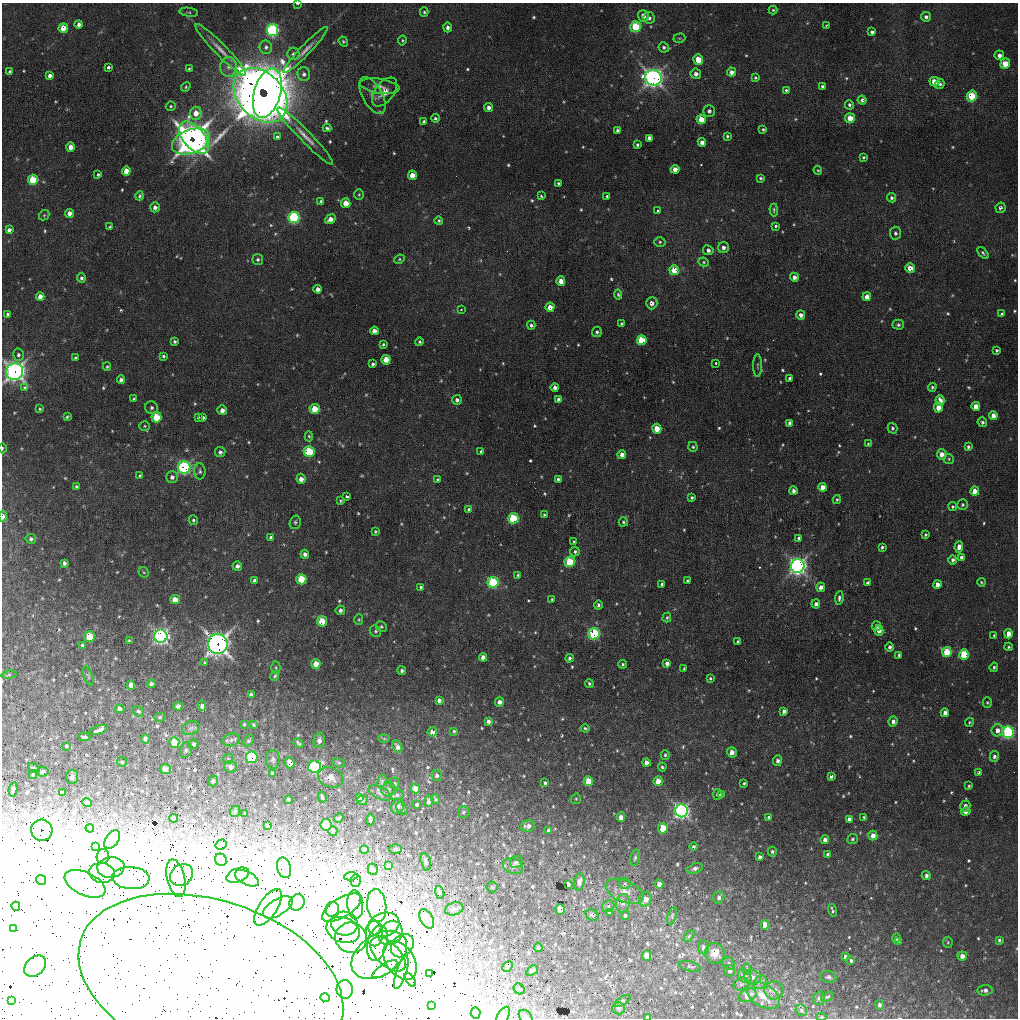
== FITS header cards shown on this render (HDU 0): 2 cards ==
NAXIS1  =                 1016 / length of data axis 1
NAXIS2  =                 1016 / length of data axis 2

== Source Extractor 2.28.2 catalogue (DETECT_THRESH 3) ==
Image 1016 x 1016 px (HDU 0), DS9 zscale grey, 1 PNG px = 1 image px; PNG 1020 x 1020 px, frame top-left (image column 1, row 1016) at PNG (2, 3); each listed source drawn as its Kron ellipse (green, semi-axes under 4 px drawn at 4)
Background 38.9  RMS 4.6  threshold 13.8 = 3 sigma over >= 5 px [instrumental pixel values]
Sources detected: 719; of the 719, the 500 brightest by FLUX_AUTO listed and drawn (219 fainter detections omitted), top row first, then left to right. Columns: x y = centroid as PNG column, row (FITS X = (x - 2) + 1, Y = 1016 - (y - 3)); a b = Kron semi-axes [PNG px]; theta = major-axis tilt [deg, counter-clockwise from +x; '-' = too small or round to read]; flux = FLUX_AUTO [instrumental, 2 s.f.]
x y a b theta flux
297 3 4 2 - 5.8e+02
773 10 4 4 - 4.4e+02
189 12 9 4 -9 5.7e+02
424 12 5 4 - 5.4e+02
643 16 5 5 - 2.5e+03
926 17 5 4 - 1.1e+03
649 18 6 5 - 1.1e+03
79 24 4 3 - 1.2e+03
827 26 3 3 - 4.3e+02
448 27 5 4 - 1.2e+03
636 27 5 5 - 2.0e+04
63 28 5 5 - 5.7e+03
272 30 6 5 - 5.4e+04
872 32 4 4 - 9.2e+02
679 38 6 4 17 4.1e+02
402 40 5 4 - 4.3e+02
343 42 5 4 - 4.5e+02
266 47 7 6 - 1.0e+03
664 47 5 5 - 8.1e+02
220 50 35 6 -45 3.9e+03
305 50 31 5 46 2.8e+03
293 54 6 6 - 9.9e+02
999 55 5 4 - 1.6e+03
698 60 5 4 - 5.2e+03
1005 64 5 5 - 5.8e+03
108 67 3 3 - 4.3e+03
228 67 10 8 89 1.9e+03
189 69 4 3 - 5.1e+02
10 72 4 4 - 5.7e+02
731 72 4 4 - 1.5e+03
304 74 7 6 - 1.2e+03
696 74 5 5 - 1.4e+03
50 76 4 4 - 1.4e+03
653 78 8 8 - 1.8e+05
755 78 4 4 - 5.0e+02
934 82 5 4 - 5.0e+03
940 84 5 4 - 7.9e+02
380 86 20 7 -9 2.2e+03
822 86 4 4 - 7.2e+02
186 87 5 4 - 4.7e+02
786 90 3 3 - 5.0e+02
385 92 17 9 52 3.3e+03
267 93 25 13 74 5.3e+05
260 95 31 22 -46 8.1e+05
372 96 20 10 -61 2.4e+03
972 96 5 5 - 1.3e+04
862 100 4 4 - 8.4e+02
849 105 5 4 - 6.7e+02
171 106 5 4 - 5.5e+02
489 107 4 4 - 1.4e+03
709 111 6 6 - 1.1e+03
196 113 6 6 - 4.0e+03
435 118 4 4 - 6.2e+02
850 118 5 5 - 4.9e+03
701 119 5 4 - 5.5e+03
424 121 4 4 - 6.9e+02
327 128 4 3 - 6.1e+02
763 129 4 3 - 5.1e+02
618 130 4 3 - 9.2e+02
305 136 39 6 -45 3.9e+03
727 136 3 3 - 4.8e+02
277 137 3 3 - 3.1e+03
194 138 19 10 -49 1.5e+05
649 138 4 4 - 1.6e+03
191 141 20 12 20 1.6e+05
702 142 4 4 - 1.8e+03
637 145 3 3 - 6.1e+02
70 147 4 4 - 3.4e+03
863 157 3 3 - 4.5e+02
675 169 4 4 - 2.7e+03
818 170 4 4 - 4.1e+02
126 171 4 4 - 3.5e+03
98 174 3 3 - 5.0e+02
412 175 4 4 - 3.7e+03
761 178 3 3 - 5.3e+02
33 180 5 5 - 1.5e+04
558 183 3 3 - 5.0e+02
359 195 5 4 - 4.4e+02
139 196 4 4 - 5.7e+02
541 196 3 3 - 4.3e+02
607 196 3 3 - 8.2e+03
891 198 5 4 - 7.5e+02
321 201 4 3 - 4.3e+02
346 203 5 4 - 4.5e+03
155 207 5 4 - 1.3e+03
1000 208 5 5 - 9.3e+02
774 210 6 4 -89 5.3e+02
658 211 3 3 - 1.3e+03
69 213 4 4 - 1.9e+03
44 215 6 4 43 4.2e+02
294 218 5 5 - 4.3e+04
330 219 5 4 - 2.1e+03
439 221 4 4 - 5.0e+02
776 226 3 3 - 2.2e+03
110 227 3 3 - 5.4e+02
9 230 4 4 - 1.2e+03
895 233 6 5 - 8.6e+02
660 242 5 5 - 5.9e+02
723 248 5 5 - 1.2e+03
708 250 5 5 - 1.3e+03
983 253 7 4 -50 6.0e+02
399 259 5 4 - 4.4e+02
258 260 5 5 - 7.0e+02
704 262 5 4 - 4.4e+02
910 268 5 5 - 3.7e+03
674 270 5 4 - 7.4e+03
794 277 4 4 - 1.5e+03
81 278 5 4 - 7.9e+02
561 281 4 4 - 3.2e+03
318 289 4 4 - 1.5e+03
618 294 5 4 - 4.7e+02
40 296 4 4 - 2.2e+03
867 297 4 4 - 3.1e+03
652 303 6 5 - 1.8e+03
550 307 4 4 - 3.5e+03
461 310 3 2 - 8.0e+02
7 314 3 3 - 5.6e+02
1002 314 3 3 - 2.7e+03
801 315 4 4 - 1.6e+03
621 324 4 3 - 5.6e+02
531 325 4 4 - 7.0e+02
898 325 5 5 - 6.8e+02
374 331 4 4 - 2.3e+03
597 332 5 5 - 7.5e+02
642 340 5 5 - 1.6e+04
175 341 4 3 - 5.8e+02
419 342 4 4 - 4.6e+02
383 344 3 3 - 4.6e+02
997 350 3 3 - 6.1e+02
18 355 6 5 - 9.6e+02
163 356 4 3 - 5.3e+02
75 358 3 3 - 4.9e+02
386 360 5 4 - 4.3e+03
716 363 3 2 - 8.9e+02
373 364 4 3 - 6.3e+02
757 365 11 3 90 5.2e+02
107 367 4 3 - 4.2e+02
15 371 8 8 - 1.8e+05
789 378 3 3 - 2.1e+03
121 380 4 4 - 1.1e+03
555 387 4 3 - 1.1e+03
932 387 4 3 - 5.8e+02
25 388 3 3 - 1.9e+03
134 399 4 3 - 5.3e+02
457 400 5 4 - 1.1e+03
559 400 4 4 - 1.2e+03
940 401 5 4 - 3.4e+03
976 406 4 4 - 3.8e+03
938 407 5 4 - 3.8e+03
151 408 6 6 - 8.5e+02
40 409 4 4 - 4.3e+02
315 409 5 5 - 5.8e+03
222 410 5 4 - 1.8e+03
993 415 4 4 - 2.1e+03
67 417 4 3 - 4.5e+02
157 417 5 5 - 1.3e+04
198 418 3 3 - 2.0e+03
203 418 3 3 - 7.2e+03
982 422 5 4 - 7.6e+02
790 423 4 4 - 1.4e+03
145 426 5 5 - 4.6e+02
892 428 5 5 - 6.5e+02
657 429 5 4 - 5.6e+03
309 436 5 4 - 4.6e+02
868 444 4 4 - 4.4e+02
693 447 5 4 - 5.7e+02
968 447 4 3 - 6.8e+02
2 448 5 2 - 4.4e+02
481 451 3 3 - 2.9e+03
220 452 5 5 - 8.9e+02
309 452 5 5 - 1.9e+04
942 454 5 5 - 3.1e+03
622 455 4 4 - 2.1e+03
949 459 5 5 - 4.5e+02
184 467 6 6 - 5.8e+04
200 471 8 5 -87 7.5e+02
140 476 3 3 - 4.8e+02
172 477 6 6 - 1.2e+03
301 479 5 4 - 1.9e+03
437 479 3 3 - 1.5e+03
558 479 4 4 - 6.6e+02
76 487 4 3 - 5.5e+02
823 487 4 4 - 3.5e+03
793 491 4 4 - 1.1e+03
975 491 4 4 - 4.5e+03
347 496 3 3 - 2.3e+03
692 497 3 3 - 5.0e+02
837 499 4 3 - 5.0e+02
340 501 3 3 - 4.3e+02
962 505 5 5 - 6.3e+02
953 507 4 4 - 5.2e+02
469 509 3 3 - 2.2e+03
544 515 3 3 - 4.8e+02
3 516 6 4 82 1.8e+03
513 518 5 5 - 2.1e+04
193 520 5 4 - 5.6e+02
295 522 7 5 74 6.4e+02
623 522 5 4 - 5.2e+02
375 531 4 4 - 4.3e+02
925 535 3 3 - 4.6e+02
271 538 4 3 - 9.2e+02
799 538 3 3 - 5.5e+03
31 539 5 5 - 8.5e+02
574 542 3 3 - 5.0e+02
882 547 4 3 - 7.1e+02
959 547 6 4 84 1.9e+03
575 551 5 4 - 7.1e+02
305 554 4 4 - 1.2e+03
962 557 3 3 - 1.9e+04
953 560 5 4 - 1.1e+03
570 562 5 5 - 1.7e+04
64 563 4 4 - 1.1e+03
237 566 5 4 - 1.3e+03
798 566 7 6 - 1.5e+05
144 572 6 4 -43 4.3e+02
518 575 4 4 - 5.1e+02
301 579 5 5 - 1.1e+04
255 581 4 4 - 1.2e+03
687 581 4 3 - 4.4e+02
493 582 5 5 - 3.0e+04
981 582 4 4 - 4.3e+02
867 583 4 3 - 7.7e+02
662 584 4 3 - 7.8e+02
937 584 4 4 - 2.2e+03
421 587 4 3 - 7.2e+02
821 587 5 4 - 1.6e+03
839 598 7 4 83 8.1e+02
175 599 5 4 - 3.4e+03
552 600 4 3 - 4.1e+02
816 604 4 4 - 1.1e+03
598 605 4 4 - 7.4e+02
340 610 5 4 - 9.9e+02
667 617 5 3 - 4.9e+02
359 620 5 4 - 4.1e+02
322 621 5 5 - 8.8e+03
381 626 6 5 - 5.2e+02
876 626 5 4 - 1.2e+03
879 630 5 4 - 2.5e+03
375 631 6 5 - 5.5e+02
594 634 6 5 - 3.6e+04
1008 634 4 4 - 3.3e+03
89 636 5 5 - 1.1e+04
161 636 6 6 - 1.2e+05
994 636 4 3 - 5.3e+02
129 640 4 3 - 4.2e+02
738 641 3 3 - 5.8e+02
218 644 10 10 - 2.2e+05
82 645 4 3 - 6.1e+02
890 647 4 4 - 9.4e+02
1008 647 4 3 - 5.3e+02
947 652 5 5 - 1.3e+04
964 654 5 4 - 1.6e+04
899 655 4 3 - 6.1e+02
483 657 4 4 - 2.1e+03
569 658 4 3 - 7.6e+02
205 662 3 3 - 1.7e+03
667 663 3 3 - 2.5e+04
316 664 5 4 - 4.0e+03
623 664 4 4 - 5.2e+02
994 667 5 3 - 5.2e+02
276 668 6 4 -88 4.3e+02
684 669 4 3 - 4.6e+02
402 671 4 4 - 7.8e+02
9 675 8 4 9 4.5e+02
88 676 10 4 -73 5.0e+02
275 676 5 3 - 4.3e+02
710 678 4 3 - 5.0e+02
589 683 4 4 - 7.1e+02
151 684 4 4 - 1.1e+03
131 685 5 4 - 2.6e+03
251 694 4 3 - 7.4e+02
439 700 4 4 - 1.4e+03
499 702 4 4 - 1.8e+03
987 703 5 4 - 4.4e+02
178 706 4 4 - 1.3e+03
202 706 5 4 - 8.8e+02
120 709 5 4 - 1.6e+03
138 711 6 4 -35 7.1e+02
784 711 4 4 - 1.2e+03
945 713 4 4 - 1.6e+03
160 717 5 4 - 4.6e+02
488 721 4 4 - 1.3e+03
893 721 5 4 - 1.3e+03
969 722 4 4 - 4.2e+02
244 724 3 3 - 4.3e+02
254 725 4 3 - 4.3e+02
191 728 9 6 16 8.3e+02
585 728 4 3 - 4.7e+02
98 730 10 3 19 9.2e+03
997 730 6 6 - 2.1e+03
454 731 3 3 - 4.9e+02
432 732 5 4 - 1.9e+03
1008 732 6 5 - 5.1e+04
84 737 6 3 -5 6.4e+02
384 738 6 4 -2 4.5e+02
145 739 5 4 - 8.5e+02
231 740 8 6 15 1.2e+03
249 740 6 4 52 5.9e+02
319 740 7 6 - 1.3e+03
174 742 5 5 - 8.2e+03
298 743 6 3 -44 5.8e+02
193 744 5 5 - 7.7e+02
66 746 4 3 - 3.9e+03
397 747 6 4 -65 1.4e+03
186 750 8 5 70 8.5e+02
732 752 5 4 - 2.8e+03
665 755 5 4 - 4.9e+02
994 756 5 4 - 9.6e+02
252 757 6 6 - 2.4e+04
228 759 6 4 46 4.2e+02
273 759 9 7 -87 9.6e+02
777 761 5 4 - 1.1e+03
122 762 5 5 - 4.1e+02
290 763 5 4 - 3.0e+03
339 763 6 4 -16 4.8e+02
646 763 4 4 - 1.8e+03
231 767 6 6 - 1.5e+03
314 767 6 6 - 4.6e+04
662 767 4 3 - 5.5e+02
34 768 6 4 -35 4.6e+02
165 769 5 5 - 3.8e+03
43 772 6 5 - 9.8e+02
272 773 3 3 - 5.6e+02
979 773 4 3 - 7.8e+02
33 774 4 3 - 4.3e+02
437 775 5 5 - 7.9e+02
831 776 4 3 - 9.6e+02
72 777 7 6 - 1.1e+03
331 777 13 10 -21 2.7e+03
213 781 6 5 - 6.6e+02
382 781 7 4 72 4.4e+02
588 781 5 5 - 6.8e+03
658 781 5 4 - 6.4e+03
395 783 6 5 - 4.9e+02
545 783 3 3 - 5.6e+03
744 783 3 3 - 4.8e+02
969 786 3 3 - 4.3e+02
415 788 5 4 - 3.8e+03
13 789 7 4 77 8.4e+02
388 789 7 6 - 7.5e+02
62 792 4 3 - 6.0e+02
380 793 12 6 -27 1.2e+03
718 794 5 5 - 7.8e+02
721 794 4 3 - 7.5e+02
397 795 6 5 - 5.7e+02
322 797 5 3 - 5.3e+02
359 797 4 3 - 7.5e+02
435 799 5 3 - 4.6e+02
576 799 5 5 - 4.6e+02
288 800 4 4 - 5.8e+02
362 800 5 5 - 7.9e+02
429 801 6 3 84 1.0e+03
87 802 5 4 - 1.3e+03
417 804 3 3 - 4.4e+03
398 806 8 6 56 1.3e+03
965 806 5 5 - 1.5e+03
402 809 7 5 -53 7.6e+02
235 811 6 5 - 6.1e+02
681 811 6 6 - 1.2e+05
463 812 6 5 - 6.2e+02
966 812 5 4 - 1.5e+03
245 814 4 3 - 4.8e+02
621 817 4 4 - 2.3e+03
769 817 3 3 - 3.2e+03
864 817 3 3 - 4.1e+02
174 818 4 4 - 2.2e+03
339 818 5 4 - 5.8e+02
849 819 4 4 - 1.1e+03
370 820 6 3 87 5.4e+02
268 825 3 3 - 6.3e+02
326 825 5 5 - 2.2e+04
528 826 7 5 13 1.6e+03
90 828 4 3 - 7.5e+02
663 828 5 5 - 8.2e+03
42 830 11 10 - 2.2e+05
548 830 4 3 - 7.7e+02
333 831 5 4 - 8.2e+02
873 835 5 4 - 2.4e+03
112 839 10 6 54 8.7e+02
852 839 5 5 - 5.7e+02
825 840 4 4 - 1.7e+03
221 845 6 5 - 6.7e+02
96 846 3 2 - 8.0e+02
693 846 4 4 - 7.2e+02
395 849 6 4 -2 5.2e+02
364 850 4 4 - 9.0e+02
772 851 5 4 - 7.3e+02
828 854 4 3 - 8.4e+02
103 856 7 6 - 2.7e+03
760 857 4 3 - 8.9e+02
635 858 8 4 80 6.2e+02
221 860 6 5 - 1.3e+03
426 862 9 5 -76 1.3e+03
516 862 7 5 29 9.9e+02
388 866 4 3 - 5.1e+02
513 866 10 7 -21 1.4e+03
111 867 13 10 7 2.8e+03
284 868 10 7 -77 1.0e+03
695 868 8 5 18 9.6e+02
373 869 6 5 - 9.3e+02
102 873 13 10 -8 2.9e+03
182 875 12 10 34 3.2e+03
238 875 12 6 22 1.7e+03
926 875 4 4 - 1.0e+03
351 876 7 4 6 1.5e+03
131 878 18 11 -4 4.9e+03
176 878 19 9 -77 2.1e+03
247 878 13 6 -27 1.7e+03
41 880 5 4 - 2.7e+03
356 881 6 5 - 8.8e+02
579 882 9 5 80 1.5e+03
85 884 22 11 -24 5.9e+03
568 884 4 3 - 9.7e+02
625 884 6 5 - 5.2e+02
659 884 4 4 - 2.3e+03
492 887 5 5 - 4.2e+02
625 891 20 11 -23 3.6e+03
440 892 7 4 -72 5.1e+02
719 897 6 5 - 1.2e+03
645 899 7 6 - 3.0e+03
297 902 8 7 - 2.0e+03
623 903 9 7 81 1.3e+03
355 905 14 8 -85 2.9e+03
16 906 4 4 - 1.4e+03
377 906 16 9 -84 2.6e+03
608 906 7 5 41 6.6e+02
268 907 21 9 57 3.2e+03
278 907 17 8 31 2.5e+03
342 908 22 9 32 4.1e+03
332 909 7 7 - 1.1e+03
454 909 9 6 17 1.0e+03
560 909 5 4 - 6.3e+03
832 910 6 3 -74 6.4e+02
609 913 3 3 - 5.5e+02
592 915 7 5 -28 6.9e+02
625 915 4 4 - 6.9e+02
672 916 9 4 72 5.9e+02
427 919 10 6 -61 1.2e+03
344 923 13 12 - 4.4e+03
384 925 16 12 17 4.1e+03
765 925 5 4 - 4.6e+03
14 928 3 2 - 5.2e+02
343 930 17 12 -22 4.6e+03
374 933 13 8 -89 2.2e+03
390 933 13 10 44 3.1e+03
689 936 6 4 47 4.3e+02
351 938 16 15 - 5.7e+03
896 938 4 4 - 7.6e+02
999 940 4 3 - 6.0e+02
898 942 4 4 - 7.8e+02
948 942 5 5 - 4.7e+02
377 943 18 10 77 3.9e+03
402 946 13 10 47 3.3e+03
538 947 4 4 - 5.5e+02
704 947 7 5 -81 1.1e+03
715 953 10 9 - 3.9e+03
388 954 21 11 -44 5.8e+03
379 955 30 20 35 1.2e+04
647 955 5 4 - 5.3e+03
845 956 4 3 - 8.5e+02
962 956 5 4 - 2.1e+03
400 960 21 14 -54 5.7e+03
851 960 4 4 - 6.4e+02
729 964 6 5 - 8.4e+02
35 966 12 9 43 4.5e+03
507 966 6 4 46 4.4e+02
690 966 11 5 -14 6.8e+02
385 969 15 5 32 1.3e+03
747 969 6 4 -90 4.2e+02
532 971 6 4 36 8.6e+02
730 971 5 5 - 9.1e+02
401 973 17 5 72 1.2e+03
430 974 4 3 - 7.5e+02
745 976 7 6 - 1.5e+03
752 977 9 6 -6 2.1e+03
828 977 8 6 -14 8.5e+02
410 980 8 3 -57 6.7e+02
211 981 136 81 -18 4.7e+06
760 982 7 6 - 1.0e+03
741 984 8 6 28 7.9e+02
345 989 9 8 - 1.9e+03
519 989 6 5 - 5.8e+02
774 990 9 9 - 1.6e+03
985 990 7 5 4 1.2e+03
747 995 9 6 26 2.3e+03
763 996 18 11 -32 5.0e+03
827 997 7 4 26 5.2e+02
325 998 5 4 - 7.1e+02
819 998 7 6 - 7.4e+02
11 1001 4 4 - 1.3e+03
622 1001 9 3 31 4.5e+02
432 1005 3 3 - 4.4e+02
880 1005 5 4 - 1.0e+03
619 1008 6 6 - 7.2e+02
801 1010 6 5 - 6.4e+02
475 1013 6 5 - 1.2e+04
503 1016 10 5 60 8.4e+02
526 1017 8 5 -45 6.6e+02
648 1017 4 2 - 1.1e+03
821 1017 5 4 - 4.4e+02
At the frame edge (FLAGS 8, measured only in part): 8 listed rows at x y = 297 3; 15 371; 2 448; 3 516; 211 981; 526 1017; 648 1017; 821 1017
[219 fainter detections neither listed nor drawn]

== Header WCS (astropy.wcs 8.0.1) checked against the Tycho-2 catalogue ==
Header WCS as astropy/WCSLIB reads it (applying the file's SIP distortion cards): RA---SIN-SIP/DEC--SIN-SIP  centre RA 00:44:44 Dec +41:03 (11.18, +41.05 deg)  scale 2.77 x 2.74 arcsec/px (non-square pixels)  FOV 47.0' x 46.4'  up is +152 deg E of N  parity normal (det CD < 0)
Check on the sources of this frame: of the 60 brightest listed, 32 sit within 3.4 arcsec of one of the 89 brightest Tycho-2 stars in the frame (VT <= 13.31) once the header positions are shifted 0.32 arcsec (0.21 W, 0.24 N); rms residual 1.14 arcsec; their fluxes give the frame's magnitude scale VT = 21.86 - 2.5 log10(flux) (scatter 0.64 mag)
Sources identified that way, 42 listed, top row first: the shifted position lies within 3.4 arcsec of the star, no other Tycho-2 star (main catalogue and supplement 1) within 6.8 arcsec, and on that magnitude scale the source's flux lands within +1.5 / -3 mag of the star's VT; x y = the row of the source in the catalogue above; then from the Tycho-2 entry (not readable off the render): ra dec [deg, ICRS J2000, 3 dp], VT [Tycho-2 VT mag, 2 dp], TYC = Tycho-2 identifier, HIP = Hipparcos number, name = IAU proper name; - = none
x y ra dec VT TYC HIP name
636 27 11.521 +40.768 11.20 2801-1657-1 - -
63 28 11.005 +40.563 11.44 2801-988-1 - -
272 30 11.192 +40.640 10.24 2801-1263-1 - -
653 78 11.513 +40.809 7.62 2801-781-1 3597 -
972 96 11.793 +40.934 11.39 2801-1192-1 - -
850 118 11.673 +40.906 11.79 2801-1149-1 - -
701 119 11.538 +40.854 11.25 2801-697-1 - -
33 180 10.908 +40.655 11.40 2801-793-1 - -
346 203 11.179 +40.784 11.39 2801-1484-1 - -
294 218 11.126 +40.775 11.08 2801-632-1 - -
674 270 11.444 +40.946 11.21 2801-1295-1 - -
40 296 10.860 +40.737 12.01 2801-1640-1 - -
652 303 11.408 +40.961 13.31 2801-1224-1 - -
550 307 11.315 +40.927 12.15 2801-1062-1 - -
642 340 11.382 +40.982 11.36 2801-1000-1 - -
940 401 11.624 +41.129 11.77 2801-1516-1 - -
315 409 11.055 +40.912 11.37 2801-1449-1 - -
157 417 10.908 +40.860 12.59 2801-941-1 - -
309 452 11.030 +40.938 11.35 2801-1210-1 - -
184 467 10.910 +40.904 10.39 2801-1024-1 - -
823 487 11.478 +41.146 12.28 2801-1536-1 - -
975 491 11.614 +41.203 11.80 2801-1715-1 - -
513 518 11.183 +41.057 10.65 2801-1540-1 - -
570 562 11.214 +41.106 11.27 2801-1352-1 - -
798 566 11.419 +41.190 9.14 2801-1743-1 - -
255 581 10.920 +41.006 12.22 2801-1126-1 - -
493 582 11.135 +41.093 10.71 2801-1503-1 - -
322 621 10.962 +41.057 12.29 2801-1372-1 - -
594 634 11.202 +41.163 10.95 2801-1544-1 - -
1008 634 11.579 +41.311 11.32 2805-461-1 - -
161 636 10.809 +41.009 9.29 2801-2078-1 - -
964 654 11.528 +41.309 10.33 2805-477-1 - -
1008 732 11.532 +41.377 11.15 2805-252-1 - -
314 767 10.886 +41.153 10.99 2801-2037-1 - -
588 781 11.127 +41.260 11.28 2805-390-1 - -
658 781 11.190 +41.285 11.95 2805-234-1 - -
681 811 11.198 +41.314 9.30 2805-117-1 - -
663 828 11.172 +41.318 11.25 2805-108-1 - -
16 906 10.549 +41.138 12.52 2801-2061-1 - -
560 909 11.041 +41.336 11.24 2805-2210-1 - -
647 955 11.098 +41.398 11.60 2805-2202-1 - -
475 1013 10.914 +41.376 10.74 2805-2142-1 - -